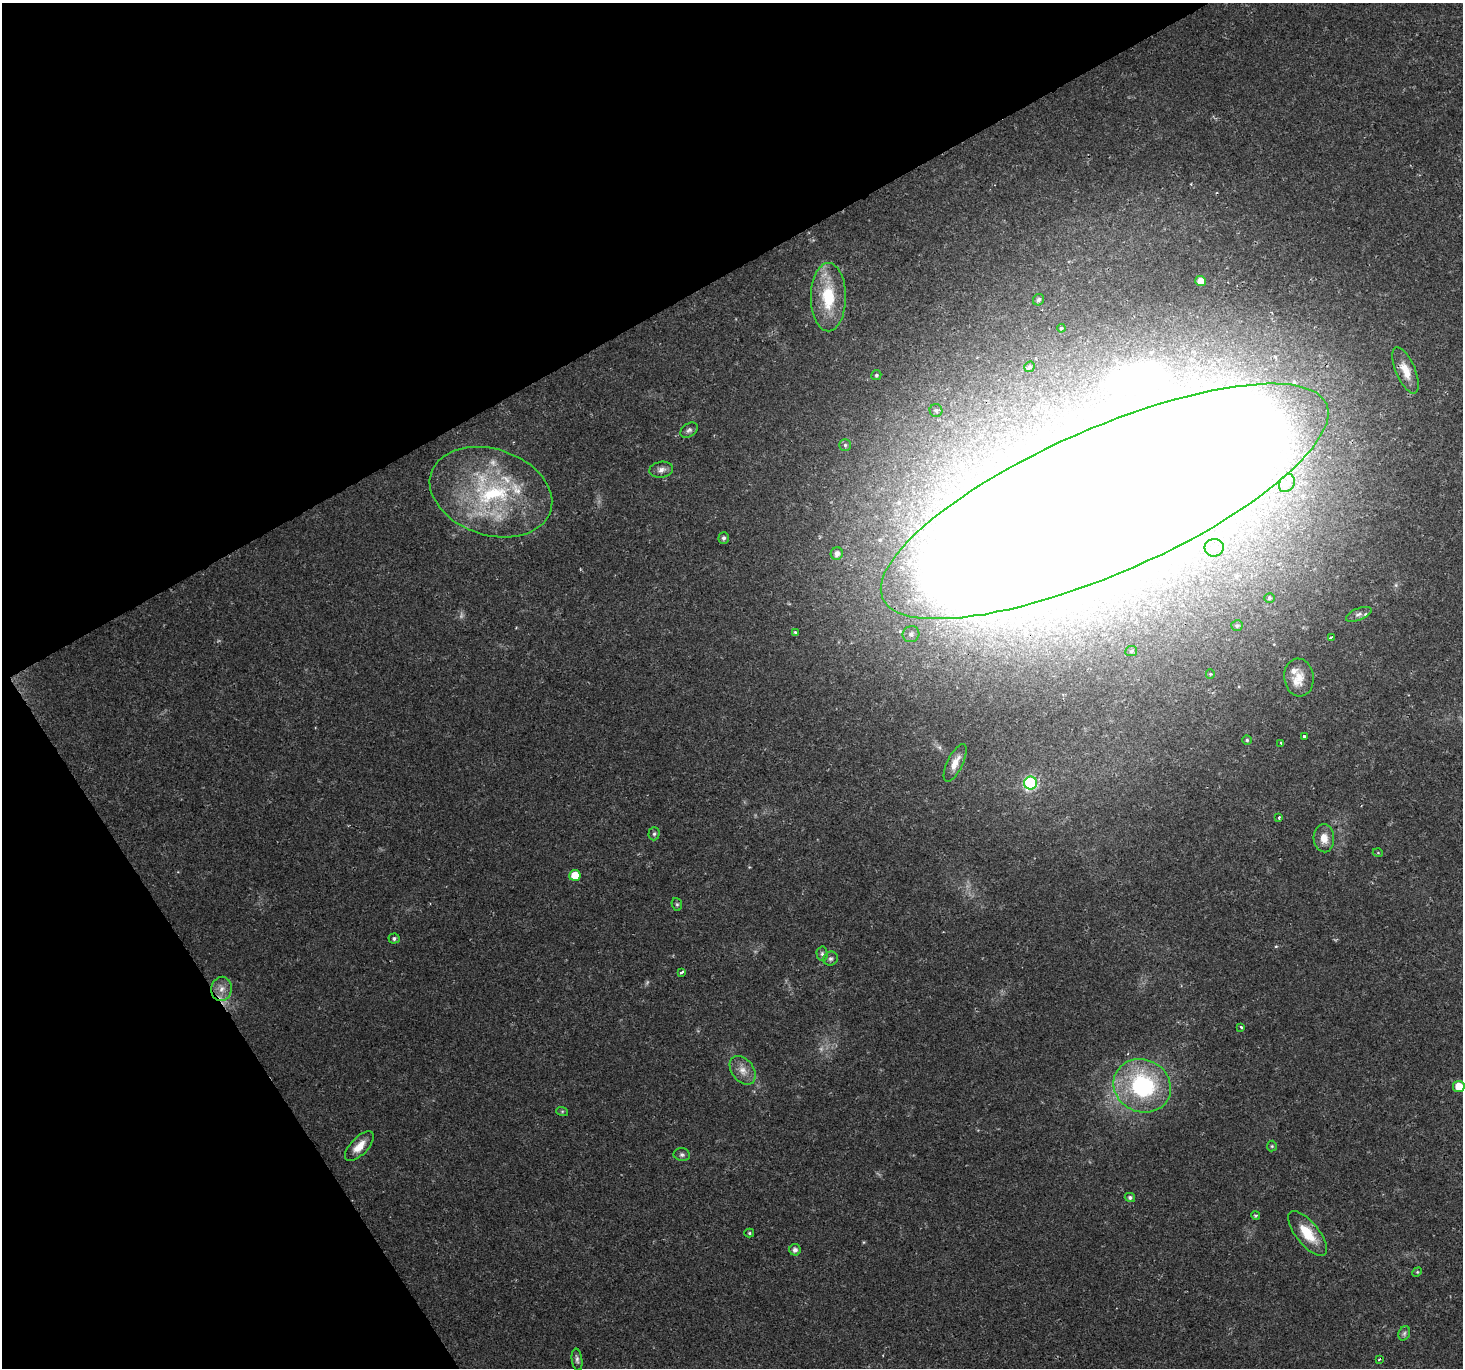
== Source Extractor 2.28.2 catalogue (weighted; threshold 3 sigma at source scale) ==
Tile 5 of 4 x 4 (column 1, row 2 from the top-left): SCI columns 258-1718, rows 3041-4406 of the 6101 x 5900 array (HDU 1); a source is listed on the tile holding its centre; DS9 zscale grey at full resolution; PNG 1465 x 1370 px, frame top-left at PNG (2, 3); each listed source drawn as its Kron ellipse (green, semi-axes under 4 px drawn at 4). Shown black and unused: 29% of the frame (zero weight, under 2 of 3 exposures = <1% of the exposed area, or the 3 px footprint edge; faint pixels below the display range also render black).
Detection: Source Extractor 2.28.2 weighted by HDU 2 'WHT'; one run over the whole footprint, this tile lists its part. Background 0.0287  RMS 0.0029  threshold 0.0131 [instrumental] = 3 sigma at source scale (4.5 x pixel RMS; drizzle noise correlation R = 1.50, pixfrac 1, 0.0396/0.0396 arcsec/px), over >= 5 px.
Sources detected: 70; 4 too faint to see at this stretch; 2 inside a brighter object's white glare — neither listed nor drawn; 5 inside a brighter listed object's ellipse — not listed separately; the other 59 listed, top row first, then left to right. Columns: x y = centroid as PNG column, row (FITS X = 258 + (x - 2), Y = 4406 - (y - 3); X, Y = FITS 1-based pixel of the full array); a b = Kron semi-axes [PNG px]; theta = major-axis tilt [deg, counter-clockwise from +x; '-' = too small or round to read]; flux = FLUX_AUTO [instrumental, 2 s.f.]
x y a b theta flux
1200 281 5 5 - 2.9
828 297 34 17 90 15
1039 300 6 5 - 0.7
1061 328 4 3 - 0.33
1029 367 5 5 - 0.58
1405 370 25 9 -67 4.3
876 375 5 5 - 0.51
936 410 6 6 - 0.75
689 430 9 6 34 0.89
845 445 5 5 - 0.48
661 470 12 8 9 1.5
1287 483 9 7 57 2.3
491 492 63 43 -18 44
1104 501 242 72 24 3500
724 538 5 5 - 0.78
1214 548 9 9 - 2.1
837 554 6 6 - 1.5
1269 598 5 5 - 0.51
1359 614 13 6 22 1.2
1237 626 5 5 - 0.54
796 632 4 3 - 0.64
911 634 8 8 - 1.4
1331 637 3 2 - 0.32
1131 651 6 5 - 0.57
1210 674 4 4 - 0.32
1299 677 19 14 -83 4.3
1304 736 3 3 - 0.43
1247 740 4 4 - 0.45
1281 743 3 3 - 0.69
955 763 20 7 64 3
1030 783 6 6 - 39
1279 817 3 2 - 0.57
654 834 6 5 - 0.6
1324 838 14 10 -86 3.2
1378 853 5 3 - 0.25
575 875 5 5 - 6.3
677 904 6 5 - 0.49
394 938 5 5 - 0.68
822 954 7 5 -87 0.71
831 959 7 6 - 0.76
681 972 4 3 - 0.81
221 989 12 10 79 2.6
1241 1027 3 3 - 0.73
743 1070 16 11 -53 3
1142 1086 29 26 -26 35
1459 1086 6 5 - 4.6
562 1111 6 4 -18 0.37
359 1146 19 8 46 3.8
1272 1146 5 5 - 0.39
682 1155 8 6 -10 0.73
1130 1197 5 4 - 0.76
1256 1215 4 4 - 0.41
749 1233 5 4 - 0.39
1308 1233 27 11 -51 7.9
795 1250 6 5 - 1.2
1417 1272 5 4 - 0.32
1404 1333 7 5 69 0.72
1379 1359 3 3 - 0.77
577 1360 11 5 -83 0.89
Overlapping masked pixels (flux is a lower limit): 1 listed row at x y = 1104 501
Isophote crosses this tile's border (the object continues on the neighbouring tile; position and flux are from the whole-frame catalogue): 1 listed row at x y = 1459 1086